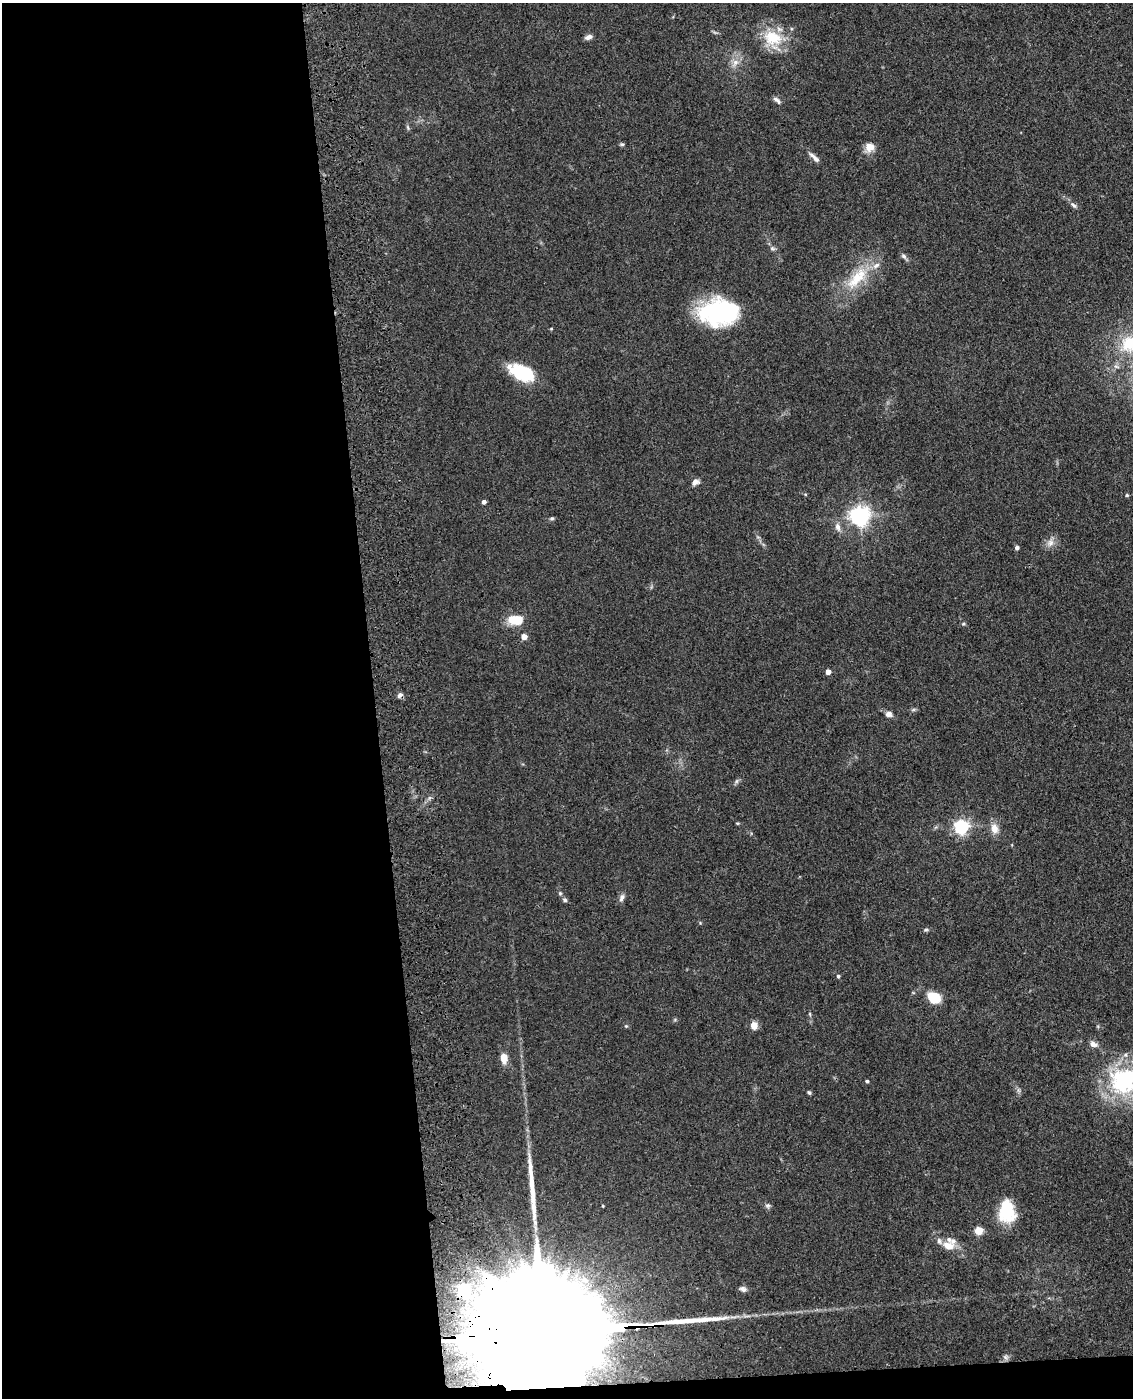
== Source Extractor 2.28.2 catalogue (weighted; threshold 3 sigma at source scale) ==
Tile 9 of 4 x 3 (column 1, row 3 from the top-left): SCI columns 117-1247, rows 151-1546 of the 4757 x 4590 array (HDU 1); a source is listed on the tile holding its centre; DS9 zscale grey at full resolution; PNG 1135 x 1400 px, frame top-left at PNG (2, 3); no overlay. Shown black and unused: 34% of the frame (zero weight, under 3 of 4 exposures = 6% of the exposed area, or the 3 px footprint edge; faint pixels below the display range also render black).
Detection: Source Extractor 2.28.2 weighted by HDU 2 'WHT'; one run over the whole footprint, this tile lists its part. Background 0.0701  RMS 0.006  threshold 0.0271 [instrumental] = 3 sigma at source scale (4.5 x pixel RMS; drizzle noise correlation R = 1.50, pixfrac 1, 0.05/0.05 arcsec/px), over >= 5 px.
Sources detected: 65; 3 inside a brighter object's white glare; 1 long thin detection or spike segment (spike, bleed or trail) — not listed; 4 inside a brighter listed object's ellipse — not listed separately; the other 57 listed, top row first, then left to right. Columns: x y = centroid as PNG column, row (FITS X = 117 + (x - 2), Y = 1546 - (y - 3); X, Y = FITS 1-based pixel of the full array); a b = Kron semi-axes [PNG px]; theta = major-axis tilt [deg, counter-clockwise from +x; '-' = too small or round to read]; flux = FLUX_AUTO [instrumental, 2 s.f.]
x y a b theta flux
588 37 9 5 18 2.7
773 38 29 20 -16 21
735 62 10 8 36 3.9
777 100 11 5 -42 2
408 127 8 3 -71 0.91
622 144 6 5 - 0.9
870 147 11 9 -7 6.1
814 157 19 5 -43 3
1074 205 9 5 -41 1.6
772 248 8 5 -7 1.3
904 256 8 6 -52 1.7
857 278 42 16 48 25
719 312 36 26 -2 74
551 329 5 3 - 0.5
1130 344 33 25 -13 34
520 372 27 17 -33 24
695 482 10 7 23 2.6
1127 495 5 4 - 0.65
484 502 4 4 - 2.1
860 516 7 6 - 340
552 519 6 5 - 1
838 527 12 7 -71 3.2
1050 543 12 9 63 4
1017 547 5 4 - 1.7
515 620 15 9 -3 16
963 624 5 4 - 0.74
524 637 4 4 - 6.2
828 672 4 4 - 5
400 695 8 5 33 1.6
889 714 9 8 - 2.4
737 781 7 4 71 1.1
737 823 5 3 - 0.57
961 827 6 6 - 150
994 829 12 9 -78 5.8
560 893 5 5 - 0.8
622 898 11 6 69 2.3
565 900 6 5 - 1.2
926 930 6 4 20 0.96
838 976 4 4 - 0.98
934 998 8 7 - 28
810 1014 6 3 -71 0.71
754 1025 8 7 - 4.9
626 1026 4 4 - 0.67
1093 1044 11 7 -16 3
504 1058 10 7 -82 6.7
867 1081 4 4 - 0.94
1124 1081 42 38 -12 67
809 1092 6 4 -62 0.87
768 1205 7 5 -6 1.3
603 1206 4 2 - 0.45
1007 1211 22 15 -85 27
979 1231 5 5 - 20
948 1246 13 9 -11 7.3
464 1289 5 5 - 87
743 1289 9 6 -16 1.9
547 1332 119 22 3 85000
1005 1357 7 6 - 1.6
Overlapping masked pixels (flux is a lower limit): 3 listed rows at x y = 400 695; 464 1289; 547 1332
Isophote crosses this tile's border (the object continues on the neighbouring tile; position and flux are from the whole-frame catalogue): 2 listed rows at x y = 1130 344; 1124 1081